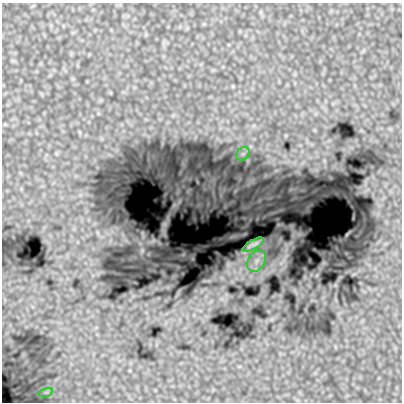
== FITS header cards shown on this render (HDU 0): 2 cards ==
NAXIS1  =                  400
NAXIS2  =                  400

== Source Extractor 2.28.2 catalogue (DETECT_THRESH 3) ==
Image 400 x 400 px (HDU 0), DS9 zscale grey, 1 PNG px = 1 image px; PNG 404 x 404 px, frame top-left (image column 1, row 400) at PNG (2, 3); each listed source drawn as its Kron ellipse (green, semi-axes under 4 px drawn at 4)
Background 0.999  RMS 0.076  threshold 0.227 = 3 sigma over >= 5 px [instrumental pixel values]
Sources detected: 4; all 4 listed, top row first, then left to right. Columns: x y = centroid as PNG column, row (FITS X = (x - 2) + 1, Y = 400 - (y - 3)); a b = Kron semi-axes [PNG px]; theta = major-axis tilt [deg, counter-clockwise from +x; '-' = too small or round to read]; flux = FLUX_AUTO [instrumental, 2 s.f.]
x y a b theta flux
243 154 7 6 - 14
253 245 12 4 29 29
256 261 12 8 58 39
46 392 7 4 19 11